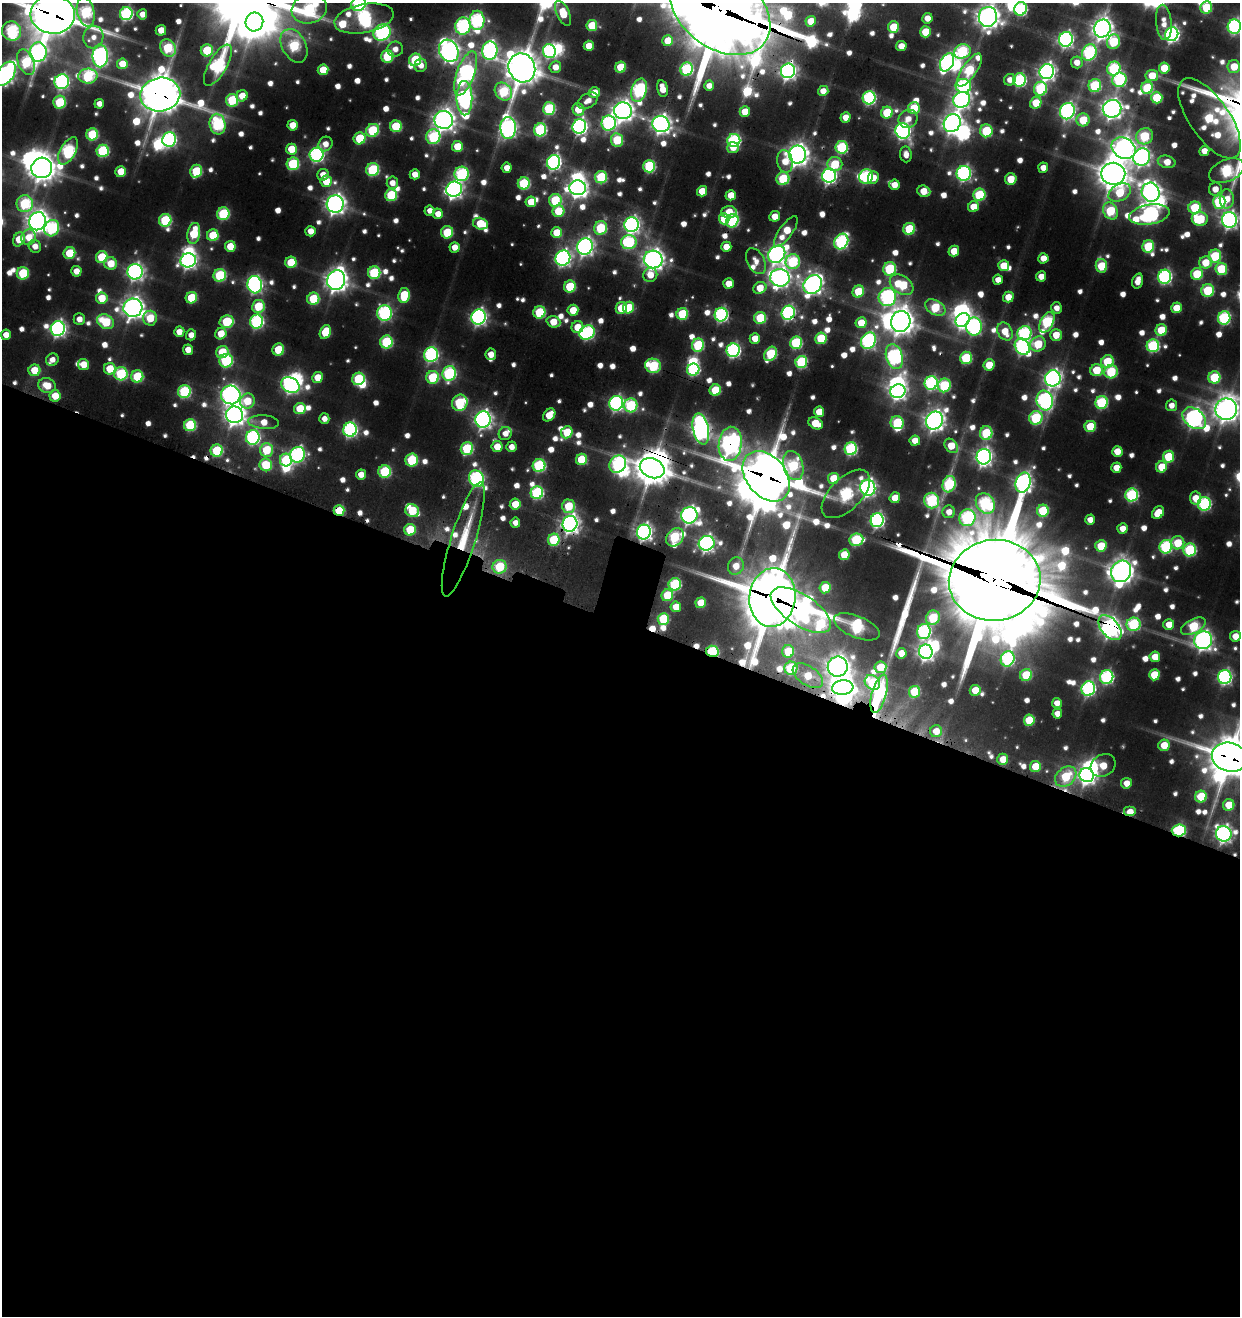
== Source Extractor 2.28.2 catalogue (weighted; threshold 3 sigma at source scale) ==
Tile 14 of 4 x 4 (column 2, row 4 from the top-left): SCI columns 1699-2936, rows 210-1523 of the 5642 x 5614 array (HDU 1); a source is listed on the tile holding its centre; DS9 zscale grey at full resolution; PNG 1242 x 1318 px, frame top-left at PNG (2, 3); each listed source drawn as its Kron ellipse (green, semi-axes under 4 px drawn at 4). Shown black and unused: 53% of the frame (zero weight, under 3 of 5 exposures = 11% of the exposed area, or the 3 px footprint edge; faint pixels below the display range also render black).
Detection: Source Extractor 2.28.2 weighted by HDU 2 'WHT'; one run over the whole footprint, this tile lists its part. Background 0.114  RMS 0.029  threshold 0.13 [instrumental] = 3 sigma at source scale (4.5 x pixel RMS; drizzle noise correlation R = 1.50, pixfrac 1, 0.05/0.05 arcsec/px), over >= 5 px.
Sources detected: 917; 24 too faint to see at this stretch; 31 inside a brighter object's white glare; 10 cosmic-ray / hot-pixel residue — neither listed nor drawn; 14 inside a brighter listed object's ellipse — not listed separately; of the other 838, all 500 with FLUX_AUTO >= 37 (the completeness limit of this list) listed and drawn (338 fainter detections not listed), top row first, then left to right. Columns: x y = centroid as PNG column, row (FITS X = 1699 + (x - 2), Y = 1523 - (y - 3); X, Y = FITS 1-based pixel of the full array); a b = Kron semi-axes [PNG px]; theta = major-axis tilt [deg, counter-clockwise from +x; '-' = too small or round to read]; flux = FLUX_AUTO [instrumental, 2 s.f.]
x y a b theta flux
359 4 8 6 35 670
1206 7 6 5 - 200
309 9 18 14 17 600
1021 9 7 6 - 540
720 10 55 38 -36 47000
86 12 14 8 -76 510
563 13 13 6 -65 130
53 14 22 19 -6 17000
126 14 6 6 - 700
142 14 5 5 - 44
988 17 10 9 - 3800
364 18 30 14 11 1100
927 18 5 5 - 53
477 20 10 7 88 840
811 21 5 5 - 91
254 22 9 9 - 6200
1164 22 17 8 -85 51
463 26 8 7 - 750
592 26 5 5 - 170
893 27 5 5 - 170
1234 27 7 6 - 880
1102 28 9 8 - 3400
161 30 5 5 - 60
12 31 10 9 - 640
925 32 5 5 - 140
382 33 9 7 36 1200
1172 34 7 6 - 1400
93 37 11 10 - 40
1066 39 7 7 - 1200
668 41 5 5 - 100
1114 42 7 6 - 290
294 46 18 12 -61 430
589 46 5 5 - 81
901 46 5 5 - 58
168 48 9 7 -60 330
395 49 8 7 - 40
207 50 6 6 - 240
449 51 11 9 -63 2500
490 51 9 7 84 1300
549 51 7 6 - 790
962 51 8 7 - 510
38 52 9 8 - 1600
1089 52 8 7 - 670
100 56 11 7 -90 1600
387 56 6 6 - 270
415 60 6 6 - 310
26 62 13 8 -68 410
947 62 10 6 62 1400
1077 62 6 6 - 48
122 64 5 5 - 96
218 65 23 9 60 720
421 65 6 6 - 38
555 67 6 5 - 53
621 67 5 5 - 170
1234 67 6 6 - 110
522 68 15 13 -67 8100
1164 68 5 5 - 140
687 69 7 6 - 520
1114 69 7 6 - 470
323 70 5 5 - 130
969 70 19 7 55 340
788 71 7 7 - 1600
1047 72 7 7 - 1900
466 73 23 9 70 1400
6 74 13 8 56 2000
1152 75 6 5 - 100
88 76 9 7 2 440
1010 80 6 5 - 39
1019 80 6 6 - 610
1120 80 7 7 - 580
62 82 7 7 - 1000
709 86 5 5 - 38
963 86 8 7 - 740
1095 86 6 6 - 430
1147 88 6 6 - 290
662 89 8 5 -78 64
1040 89 7 6 - 420
639 90 12 7 72 820
823 91 5 5 - 52
503 92 10 8 -47 370
594 93 6 5 - 73
160 95 20 17 10 13000
242 96 6 5 - 81
464 98 17 8 -90 1600
869 98 7 6 - 700
1157 98 6 5 - 210
232 100 6 6 - 300
962 100 8 7 - 1800
588 101 11 7 31 42
60 102 6 6 - 290
1036 103 6 5 - 130
99 104 5 4 - 37
914 108 6 6 - 160
549 109 6 6 - 390
578 109 6 6 - 110
1112 109 9 9 - 3000
623 111 9 8 - 3200
1067 111 8 7 - 1400
745 112 5 5 - 98
887 113 6 5 - 210
845 117 5 5 - 63
1209 118 47 20 -56 510
908 119 10 8 39 48
444 120 9 9 - 3400
1083 120 6 6 - 170
609 123 7 7 - 860
952 123 9 8 - 2600
218 124 10 8 -78 610
661 124 8 8 - 2500
292 125 5 5 - 79
396 126 6 5 - 260
579 126 7 6 - 1400
508 128 11 7 -89 1800
373 130 7 6 - 330
540 130 6 6 - 530
903 131 8 7 - 1600
986 131 6 6 - 270
92 134 6 6 - 310
1145 136 8 8 - 280
433 137 7 7 - 450
360 138 6 6 - 230
169 139 7 7 - 850
617 140 7 6 - 240
734 141 7 6 - 640
325 144 7 6 - 43
457 146 5 5 - 120
842 147 6 6 - 420
733 148 6 5 - 47
1124 148 12 10 -32 3600
291 149 5 5 - 110
68 151 15 7 61 670
103 151 6 6 - 450
1204 151 5 5 - 50
797 154 9 8 - 3500
906 154 8 6 -84 38
317 155 7 7 - 1100
1142 157 9 8 - 1800
785 161 11 8 -78 71
554 162 7 6 - 1200
1167 162 9 6 -13 72
293 164 6 6 - 390
835 164 7 7 - 170
649 166 6 6 - 420
42 168 10 10 - 5400
507 168 5 5 - 46
1043 168 5 5 - 47
373 170 6 6 - 400
196 171 6 6 - 270
1227 171 18 11 23 590
121 172 5 5 - 120
964 173 7 7 - 1100
415 174 5 5 - 51
462 174 7 7 - 610
1113 174 12 11 - 6800
323 175 6 5 - 49
829 176 7 7 - 1300
866 176 7 7 - 430
601 177 6 6 - 320
873 178 6 5 - 46
783 179 6 6 - 280
1011 179 6 5 - 100
326 181 6 5 - 110
392 183 6 5 - 42
524 183 6 6 - 380
894 185 5 5 - 54
578 188 8 7 - 2700
454 189 8 7 - 1900
1215 189 6 6 - 41
702 191 5 5 - 100
924 191 7 5 -19 92
1151 192 9 9 - 2400
1120 193 12 8 29 170
391 195 6 6 - 290
731 195 5 5 - 75
979 195 6 6 - 350
1227 199 9 7 89 52
555 200 6 6 - 310
531 202 5 5 - 110
1219 202 7 6 - 480
25 204 8 8 - 460
335 204 8 8 - 2800
973 207 6 5 - 80
1195 208 6 6 - 260
430 211 5 5 - 38
558 211 6 6 - 170
1110 211 9 7 -63 320
729 212 7 6 - 120
223 214 6 6 - 390
438 214 5 5 - 50
1149 215 20 10 10 1200
775 216 5 5 - 57
724 219 5 5 - 140
1200 219 8 7 - 270
165 220 6 6 - 370
1229 220 8 7 - 1700
37 221 9 8 - 3300
732 221 7 6 - 450
480 224 7 5 -16 170
632 225 7 7 - 1500
52 228 8 7 - 510
601 228 7 6 - 300
909 229 6 6 - 270
310 231 5 5 - 55
447 232 6 6 - 190
557 232 5 5 - 110
786 232 18 6 54 130
194 233 10 6 80 230
213 235 6 5 - 200
29 237 8 7 - 93
19 239 7 5 64 110
629 242 8 7 - 470
841 242 8 6 60 740
35 246 6 6 - 46
230 246 5 5 - 100
585 246 8 7 - 2000
1148 246 6 6 - 270
455 247 5 5 - 56
726 247 5 5 - 67
954 251 5 5 - 97
69 253 6 5 - 200
777 254 9 7 43 2000
1215 256 6 6 - 290
102 257 6 6 - 250
563 258 8 7 - 1500
1043 258 5 5 - 59
653 259 9 9 - 3000
188 260 8 7 - 1500
756 261 14 8 -63 43
291 262 5 5 - 170
793 262 7 7 - 400
1206 262 6 6 - 110
111 263 6 6 - 96
1004 266 5 5 - 130
1101 266 7 5 -81 210
890 269 7 6 - 380
1221 269 6 6 - 270
76 271 5 5 - 56
135 272 8 7 - 1700
23 273 6 6 - 260
374 273 6 6 - 390
1197 274 6 5 - 230
220 275 6 6 - 370
650 275 7 7 - 65
1041 276 5 5 - 56
1165 277 7 6 - 930
780 278 10 8 -8 2400
336 280 10 9 - 3900
998 280 5 5 - 41
1138 281 8 5 75 52
728 283 5 5 - 72
813 284 10 8 52 2600
255 285 9 7 -76 1300
902 285 13 8 -33 310
570 287 6 6 - 230
760 288 7 5 33 93
1208 290 6 6 - 280
858 291 6 5 - 180
404 295 7 5 80 190
887 297 9 8 - 1100
1008 297 5 5 - 66
102 298 6 5 - 120
191 298 6 5 - 210
313 299 6 6 - 220
258 306 6 6 - 220
935 307 11 7 -29 240
133 308 9 9 - 3400
621 308 6 5 - 140
629 308 6 5 - 180
1056 308 5 5 - 37
1176 308 5 5 - 120
573 310 5 5 - 110
539 312 6 6 - 290
385 313 8 7 - 750
788 313 7 6 - 960
682 314 6 5 - 280
721 315 7 6 - 880
479 317 7 7 - 1500
150 318 7 7 - 140
760 318 6 6 - 250
1224 318 6 6 - 570
79 319 5 5 - 42
963 320 7 6 - 1600
901 321 10 9 - 4900
106 322 9 7 -29 220
227 322 7 6 - 290
257 322 7 6 - 730
553 322 7 5 -19 99
1047 322 11 6 62 510
861 323 5 5 - 98
974 326 9 8 - 990
577 327 6 6 - 90
58 329 7 7 - 1400
1161 330 6 5 - 190
1005 331 9 7 -60 90
179 332 5 5 - 53
325 332 7 5 67 150
587 333 8 6 33 770
1024 333 7 7 - 700
221 334 6 5 - 96
6 335 5 5 - 50
191 335 5 5 - 44
1056 335 6 5 - 90
755 338 5 5 - 71
821 338 6 5 - 230
868 341 8 7 - 1100
386 342 6 6 - 410
796 343 6 6 - 400
1038 344 8 7 - 180
698 345 6 6 - 340
1153 346 6 6 - 530
1022 347 9 7 -56 980
188 350 5 5 - 51
278 350 6 5 - 160
733 350 7 6 - 900
222 352 6 6 - 200
491 354 6 5 - 52
771 354 8 6 59 330
431 355 7 7 - 920
894 357 13 8 -73 960
966 358 6 6 - 330
52 360 6 6 - 38
226 361 7 6 - 410
801 362 6 5 - 460
1107 362 6 6 - 220
83 364 5 5 - 85
989 365 6 5 - 110
653 366 8 7 - 330
110 369 6 6 - 140
693 369 6 6 - 490
34 370 6 6 - 110
1097 370 6 6 - 180
1111 372 7 6 - 300
449 373 7 6 - 630
121 374 6 6 - 410
137 376 6 6 - 260
318 377 5 5 - 99
433 377 6 6 - 310
1214 377 6 6 - 290
1053 378 8 7 - 1800
358 379 6 6 - 360
931 383 7 6 - 750
290 385 9 7 -28 1400
944 385 7 6 - 350
47 386 9 7 -19 98
715 390 6 5 - 180
184 391 6 6 - 460
898 391 8 6 20 1600
231 395 10 9 - 2100
55 396 5 5 - 98
1045 400 10 8 -74 1100
247 401 8 7 - 120
1101 402 6 6 - 490
460 403 8 7 - 350
616 403 7 7 - 1200
631 405 7 6 - 420
1171 405 6 5 - 42
300 409 6 5 - 160
1226 409 11 10 - 4800
819 412 5 5 - 94
235 415 8 8 - 3200
549 415 7 5 48 96
1036 418 7 6 - 440
1194 418 13 9 -38 2100
324 419 5 5 - 39
483 419 8 7 - 2000
935 420 9 8 - 3100
264 422 15 6 -5 72
816 423 8 5 -26 120
897 423 6 6 - 280
190 425 6 6 - 350
1090 426 6 5 - 180
701 429 16 8 -78 2300
350 430 7 6 - 930
567 432 6 5 - 180
986 433 7 6 - 310
505 434 7 6 - 43
253 437 7 7 - 900
915 441 5 5 - 64
730 444 17 11 83 1800
951 446 8 6 -49 110
497 447 5 5 - 77
511 447 5 5 - 41
467 449 6 6 - 360
851 449 6 6 - 610
266 450 7 6 - 200
217 451 6 6 - 310
1117 451 5 5 - 84
297 455 8 7 - 890
984 457 8 7 - 1900
1168 457 6 5 - 240
581 459 6 5 - 210
286 460 6 6 - 350
412 460 6 6 - 260
618 464 9 7 56 710
266 465 6 6 - 210
539 466 6 6 - 490
793 466 15 10 -73 390
1162 467 6 5 - 140
652 468 13 9 -23 10000
1116 468 5 5 - 64
385 471 6 6 - 370
361 474 5 5 - 53
766 476 28 19 -51 18000
833 478 5 5 - 120
477 479 8 7 - 890
1023 483 10 7 73 1800
949 484 8 6 71 430
868 488 8 7 - 1800
537 493 6 6 - 540
846 494 30 16 45 730
1132 495 6 6 - 590
895 498 5 5 - 99
1195 498 6 5 - 77
932 501 8 7 - 580
985 503 11 8 -52 660
515 504 5 5 - 100
1204 504 7 6 - 630
568 506 6 6 - 180
339 511 5 5 - 220
412 511 7 6 - 230
1043 511 6 5 - 270
949 512 6 6 - 49
1158 513 7 5 49 100
689 515 8 8 - 1700
967 518 8 8 - 720
877 520 7 6 - 1100
1090 520 5 5 - 44
515 523 5 5 - 39
570 524 8 7 - 2200
1122 529 5 5 - 55
410 530 6 6 - 190
644 532 7 7 - 1600
675 537 10 8 48 400
463 539 59 12 72 230
554 540 6 5 - 310
856 540 7 6 - 390
707 543 8 7 - 1700
1178 543 6 6 - 140
1101 546 6 5 - 150
1166 547 7 6 - 600
1190 550 6 6 - 470
844 555 5 5 - 140
736 566 9 8 - 67
500 567 7 7 - 230
1121 571 11 10 - 4300
995 580 46 40 6 90000
675 584 6 6 - 410
825 588 6 5 - 140
667 595 6 5 - 210
772 598 29 23 84 24000
701 603 5 5 - 120
676 607 5 5 - 78
801 610 34 15 -33 2700
933 618 7 6 - 240
663 619 6 5 - 260
1134 624 7 6 - 510
1169 624 5 5 - 72
1193 626 13 7 27 330
857 627 24 11 -22 400
1110 628 14 8 -50 2700
924 631 8 7 - 720
1235 636 5 5 - 75
1203 640 9 8 - 2200
712 651 6 5 - 340
788 651 6 6 - 130
926 652 7 7 - 1800
901 653 5 5 - 75
1155 657 5 5 - 85
1008 659 8 6 61 680
838 667 10 10 - 3500
880 667 6 5 - 150
791 668 6 6 - 270
1026 675 6 6 - 200
1154 675 5 5 - 160
808 676 17 9 -34 130
1107 677 7 6 - 750
1225 677 7 6 - 1100
872 683 8 7 - 300
843 687 10 7 6 3300
1088 689 7 6 - 880
975 690 5 5 - 98
915 692 6 5 - 190
879 694 20 7 75 670
1057 703 5 5 - 42
1057 714 5 5 - 45
1029 720 5 5 - 190
936 731 6 6 - 69
1164 745 6 5 - 100
1230 757 18 14 -15 14000
1003 759 5 5 - 80
1103 765 13 10 36 110
1035 766 5 5 - 120
1087 775 7 7 - 1900
1066 777 12 9 41 290
1126 783 5 5 - 57
1201 797 6 5 - 220
1229 805 6 5 - 110
1130 812 6 5 - 83
1179 830 7 6 - 590
1224 834 8 7 - 1700
Overlapping masked pixels (flux is a lower limit): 31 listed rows (the first 20) at x y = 720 10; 53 14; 788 71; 160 95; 745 112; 1209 118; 835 164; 829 176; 788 313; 433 377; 730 444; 652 468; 766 476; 339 511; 570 524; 644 532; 463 539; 500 567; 995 580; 772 598
Isophote crosses this tile's border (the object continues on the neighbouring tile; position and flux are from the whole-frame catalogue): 14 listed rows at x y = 359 4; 1206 7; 309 9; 1021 9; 720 10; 86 12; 563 13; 53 14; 988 17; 1234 27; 6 74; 1227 171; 1226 409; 1230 757